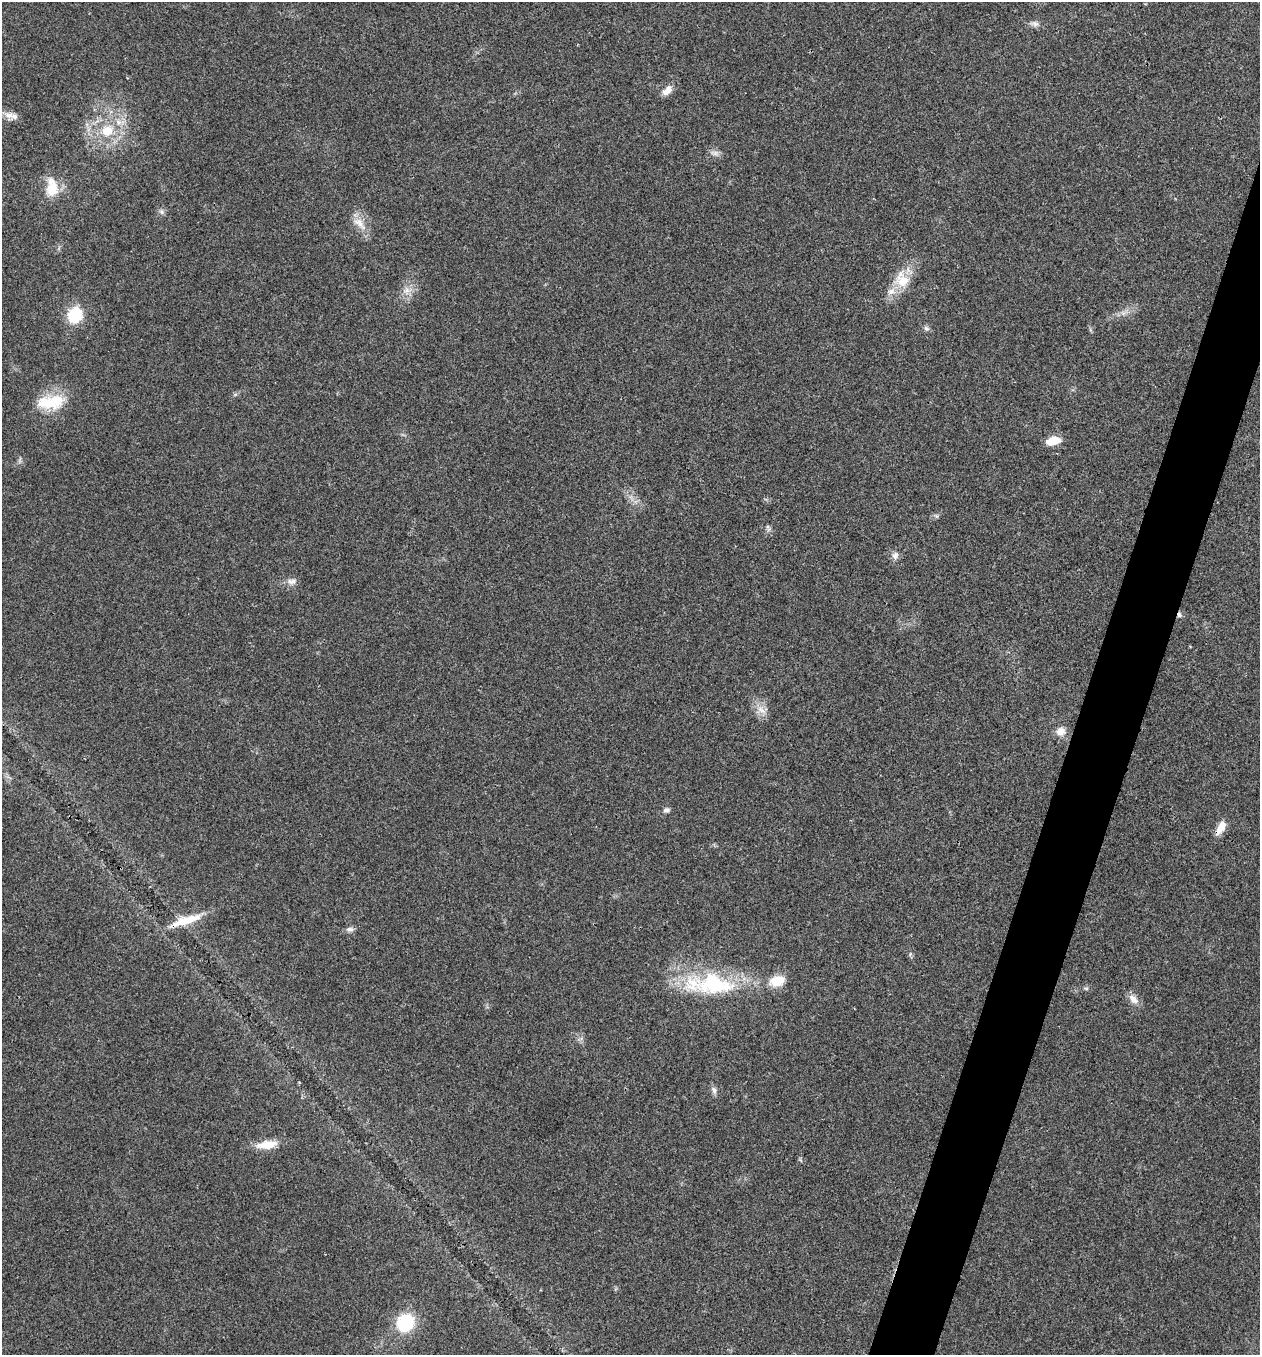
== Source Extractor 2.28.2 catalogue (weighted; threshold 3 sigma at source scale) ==
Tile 10 of 4 x 4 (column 2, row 3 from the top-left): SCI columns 1394-2651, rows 1358-2710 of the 5432 x 5418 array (HDU 1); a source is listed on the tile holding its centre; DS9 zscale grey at full resolution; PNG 1262 x 1357 px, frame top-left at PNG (2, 2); no overlay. Shown black and unused: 4% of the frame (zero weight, under 3 of 4 exposures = <1% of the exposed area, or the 3 px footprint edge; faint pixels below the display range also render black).
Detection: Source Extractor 2.28.2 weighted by HDU 2 'WHT'; one run over the whole footprint, this tile lists its part. Background 0.0241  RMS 0.0054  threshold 0.0242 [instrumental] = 3 sigma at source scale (4.5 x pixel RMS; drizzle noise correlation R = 1.50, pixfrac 1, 0.05/0.05 arcsec/px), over >= 5 px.
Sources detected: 33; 1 cosmic-ray / hot-pixel residue — not listed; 2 inside a brighter listed object's ellipse — not listed separately; the other 30 listed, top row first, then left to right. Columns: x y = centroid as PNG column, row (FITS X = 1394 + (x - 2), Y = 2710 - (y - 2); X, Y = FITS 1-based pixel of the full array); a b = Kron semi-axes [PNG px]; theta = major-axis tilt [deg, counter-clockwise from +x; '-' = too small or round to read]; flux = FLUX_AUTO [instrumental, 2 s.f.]
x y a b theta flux
1035 24 9 6 -15 2
667 90 15 8 44 4.3
9 115 15 8 -9 4
107 131 14 13 - 11
715 153 8 5 0 1.7
52 189 15 11 82 12
162 212 7 4 -89 1.2
359 223 22 9 -42 5.9
902 281 19 18 - 12
407 290 8 6 -46 2.5
1123 313 6 6 - 1.4
74 315 10 9 - 27
926 328 8 5 -29 1.3
51 402 39 17 6 19
1053 441 12 7 11 11
895 555 10 8 76 2.3
292 581 13 7 4 2.7
761 710 16 6 -39 3.9
1060 731 11 10 - 4.7
666 810 8 6 8 1.6
1221 828 19 9 58 5.5
186 920 43 9 18 13
349 929 10 7 5 2
777 981 15 10 13 11
714 984 58 29 -6 53
1086 988 6 4 -18 0.76
1133 999 16 9 -46 3.9
714 1090 10 7 -71 2
267 1145 26 10 8 9.2
405 1323 17 15 52 27
Overlapping masked pixels (flux is a lower limit): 1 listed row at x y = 186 920